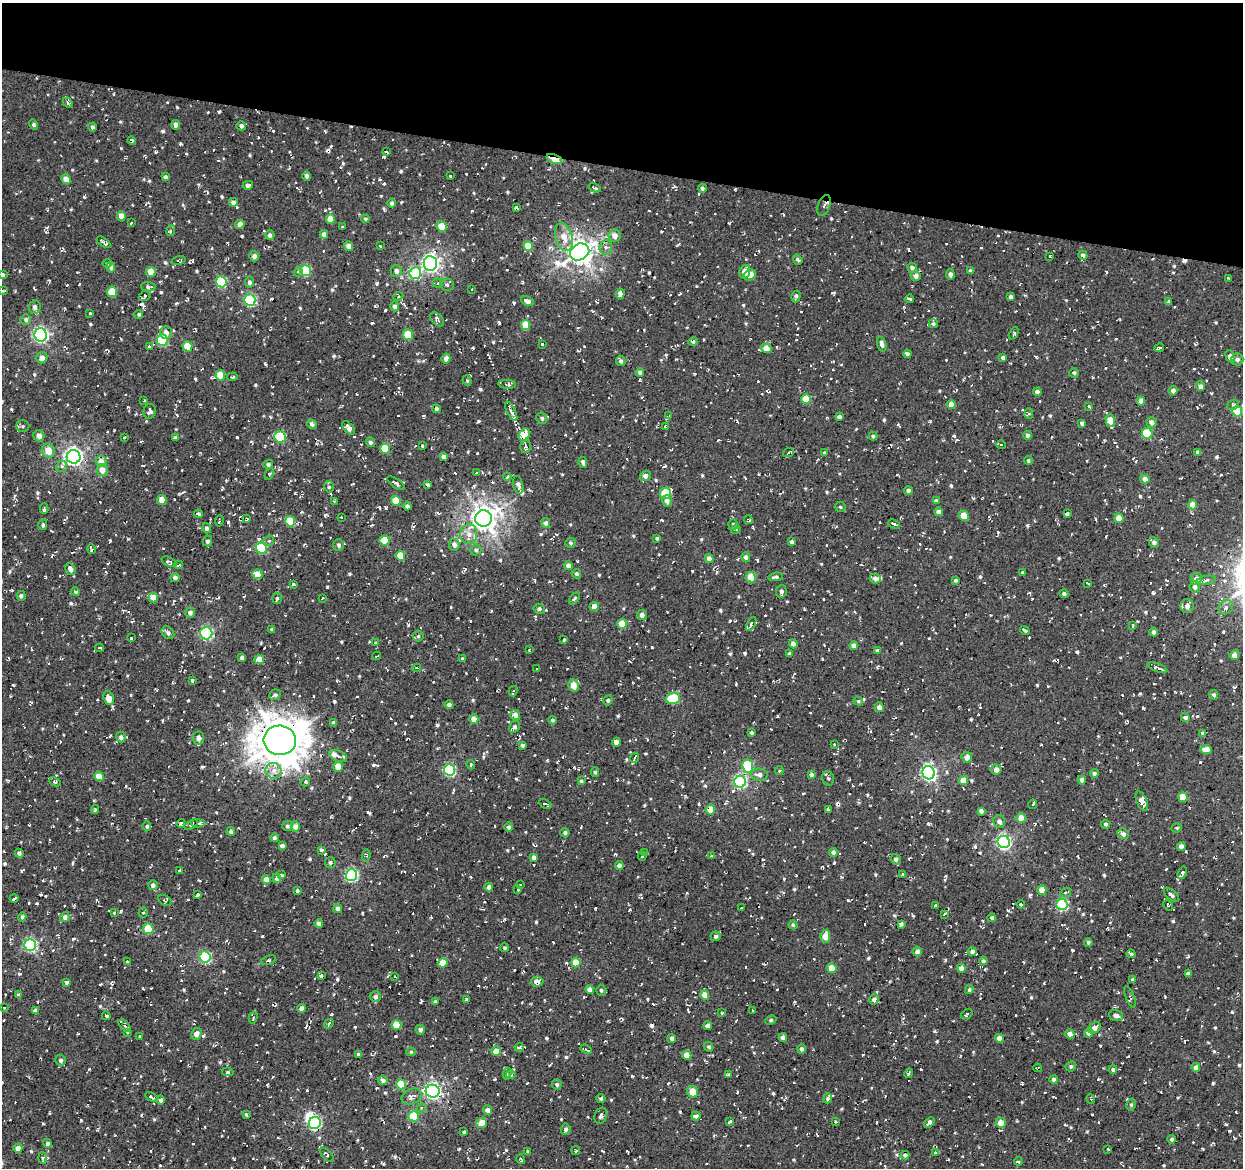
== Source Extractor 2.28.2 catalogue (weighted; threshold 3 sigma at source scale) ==
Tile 2 of 4 x 4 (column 2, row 1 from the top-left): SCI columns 1245-2485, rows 3780-4945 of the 4966 x 5165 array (HDU 1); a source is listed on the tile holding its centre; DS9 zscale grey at full resolution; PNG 1245 x 1170 px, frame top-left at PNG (2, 3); each listed source drawn as its Kron ellipse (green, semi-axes under 4 px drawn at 4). Shown black and unused: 14% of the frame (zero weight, under 2 of 3 exposures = <1% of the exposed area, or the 3 px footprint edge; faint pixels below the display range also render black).
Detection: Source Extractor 2.28.2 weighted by HDU 2 'WHT'; one run over the whole footprint, this tile lists its part. Background 0.00843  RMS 0.0089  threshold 0.0399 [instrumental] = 3 sigma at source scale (4.5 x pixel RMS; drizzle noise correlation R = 1.50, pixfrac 1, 0.0396/0.0396 arcsec/px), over >= 5 px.
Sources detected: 1301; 1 inside a brighter object's white glare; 116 cosmic-ray / hot-pixel residue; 1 long thin detection or spike segment (spike, bleed or trail) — neither listed nor drawn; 13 inside a brighter listed object's ellipse — not listed separately; of the other 1170, all 500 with FLUX_AUTO >= 1.38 (the completeness limit of this list) listed and drawn (670 fainter detections not listed), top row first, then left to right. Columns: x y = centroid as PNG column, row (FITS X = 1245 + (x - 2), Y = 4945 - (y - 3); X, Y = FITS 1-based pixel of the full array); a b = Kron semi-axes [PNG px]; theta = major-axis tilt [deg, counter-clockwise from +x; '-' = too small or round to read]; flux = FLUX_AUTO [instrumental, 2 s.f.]
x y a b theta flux
68 103 6 3 -46 1.6
34 125 5 4 - 1.9
176 125 4 4 - 3.7
241 126 5 4 - 2.3
92 127 4 4 - 2.1
132 141 4 3 - 1.5
386 152 4 2 - 1.7
554 159 8 4 -23 35
307 176 4 4 - 2.6
450 176 3 3 - 2
165 177 3 3 - 1.9
66 179 5 4 - 9.2
248 185 5 3 - 3
595 188 6 3 -22 1.9
702 188 4 4 - 1.9
233 202 4 4 - 3
392 203 5 4 - 2.1
824 205 11 6 71 4.6
516 208 4 3 - 3.2
121 216 5 4 - 7
330 219 5 4 - 9.8
365 219 4 4 - 1.7
131 223 3 2 - 1.7
240 224 5 4 - 4.1
442 226 5 5 - 16
342 227 3 3 - 1.6
171 231 6 4 65 1.8
324 234 4 4 - 3.7
270 235 5 4 - 2.5
614 236 6 6 - 6.7
564 237 14 8 -73 10
104 242 8 3 -35 2.5
349 246 5 4 - 5.3
380 246 3 2 - 1.6
528 246 5 4 - 15
606 247 7 6 - 3
580 252 10 8 29 780
1083 255 5 4 - 2.9
254 256 5 5 - 3.5
1050 257 3 2 - 1.4
798 260 5 4 - 1.5
179 261 7 3 15 2.2
107 263 4 4 - 1.4
430 263 7 6 - 340
111 267 5 4 - 2.6
912 268 5 5 - 2.7
306 271 5 5 - 54
396 271 6 5 - 3.2
970 271 4 3 - 1.5
151 272 5 4 - 14
298 272 5 4 - 1.6
745 272 6 5 - 8.7
415 273 6 6 - 76
950 274 5 4 - 2.3
2 275 4 3 - 1.6
750 275 6 5 - 7.3
916 276 5 5 - 5.4
1229 278 4 3 - 1.5
221 282 5 5 - 57
249 282 5 4 - 2.1
438 283 5 4 - 1.6
447 285 7 6 - 2.7
148 287 7 4 -2 2.2
472 289 3 3 - 1.6
3 291 3 3 - 1.6
112 292 5 5 - 20
620 294 5 4 - 5.5
145 296 6 4 30 3
398 296 5 4 - 1.4
796 296 6 4 74 2
1011 297 4 4 - 3.7
910 299 4 2 - 2.2
250 300 6 5 - 87
527 301 7 4 -26 5
1169 302 4 3 - 1.9
395 306 5 4 - 3
35 307 7 5 82 3.1
90 313 3 3 - 1.6
139 314 5 4 - 1.6
437 319 8 5 -44 2.6
26 320 5 5 - 2.1
933 324 4 4 - 1.5
526 325 5 4 - 19
166 333 6 6 - 5
1014 333 7 4 64 1.4
41 335 7 6 - 210
408 335 5 5 - 25
162 340 6 5 - 64
693 342 5 4 - 1.9
542 344 3 3 - 2
882 344 7 4 -74 3.3
187 346 5 5 - 17
149 347 3 3 - 1.7
766 348 5 5 - 8.7
1159 348 5 3 - 2.3
907 354 4 3 - 3
1230 356 6 4 -68 8.6
1003 357 4 3 - 2.5
42 358 6 5 - 5.1
446 359 5 4 - 4.5
1237 359 6 6 - 2.9
621 361 5 4 - 2.2
640 372 4 4 - 2.5
1074 373 5 4 - 1.5
220 375 5 4 - 18
232 377 5 3 - 1.8
467 381 5 4 - 1.5
507 384 8 4 -4 2
1200 386 5 4 - 3.5
1173 391 5 4 - 2.9
1037 392 4 4 - 3.1
806 399 5 5 - 20
144 401 3 2 - 1.4
1141 401 4 4 - 4.3
951 405 4 4 - 9
1233 405 6 5 - 1.9
1088 406 3 3 - 2
436 409 4 4 - 2.5
150 411 7 6 - 2.5
511 411 11 3 -63 5.9
1237 411 5 5 - 39
1029 413 5 4 - 1.4
669 416 4 3 - 1.9
839 417 4 4 - 2.7
542 418 6 5 - 2.1
1110 421 6 4 -75 16
1152 422 5 5 - 4.4
1082 423 4 4 - 2.9
312 424 5 4 - 2.3
23 426 7 6 - 1.7
666 427 4 3 - 1.7
348 428 8 4 -50 4.9
1147 433 5 5 - 35
524 435 6 5 - 20
1028 435 4 4 - 3
39 436 5 5 - 4.6
873 436 4 4 - 1.8
124 437 3 3 - 1.8
280 437 6 5 - 48
175 438 4 3 - 1.9
370 442 5 4 - 2
1001 445 5 3 - 4.5
422 446 3 3 - 2.3
525 447 6 5 - 2
385 449 5 4 - 25
48 451 7 6 - 11
1198 452 4 3 - 2.7
788 453 5 4 - 1.5
825 453 4 4 - 1.7
74 457 7 7 - 320
443 457 4 4 - 3.2
1028 460 4 4 - 1.7
101 461 6 5 - 6.1
583 462 5 3 - 2.9
268 464 5 4 - 2.2
62 466 6 5 - 2.4
102 470 6 5 - 7.7
476 472 3 2 - 1.4
269 474 6 4 62 1.7
645 476 5 5 - 3.4
507 477 4 3 - 1.7
1145 479 5 4 - 4.7
396 483 10 4 -35 2.5
428 485 4 3 - 2.3
518 485 9 5 -77 3.7
329 487 6 5 - 1.7
908 491 4 4 - 3.4
665 493 6 5 - 35
162 500 5 4 - 12
334 501 3 3 - 1.7
396 501 5 5 - 19
667 501 6 5 - 3.8
936 501 4 4 - 2
1192 505 4 4 - 13
407 506 4 4 - 2.4
840 507 5 5 - 1.6
44 509 5 3 - 1.7
938 512 4 4 - 3.9
198 514 4 3 - 2.6
1067 514 4 3 - 2
964 516 5 4 - 14
341 517 3 2 - 1.7
484 518 8 8 - 860
1119 518 5 4 - 14
247 519 3 3 - 1.5
748 520 5 4 - 1.4
219 521 6 2 83 1.4
290 521 5 5 - 31
546 523 5 4 - 2.4
733 524 5 4 - 1.7
894 524 6 3 -25 1.5
43 525 5 4 - 1.8
207 528 5 4 - 2.3
736 529 5 4 - 1.6
469 534 10 8 86 6.5
657 538 3 3 - 1.4
384 540 5 5 - 24
207 541 5 4 - 2.4
269 541 6 4 36 1.8
792 542 4 3 - 2.8
1154 542 5 5 - 3.5
571 543 5 5 - 2
339 545 6 5 - 1.9
454 545 6 5 - 4.2
261 548 6 5 - 61
91 549 5 3 - 1.9
476 550 5 5 - 1.9
400 556 5 4 - 18
746 557 5 4 - 3.4
709 559 4 4 - 4.6
169 562 8 4 -25 1.7
179 565 4 3 - 2.2
568 565 4 4 - 3.6
71 569 6 4 -58 4.4
1023 572 3 3 - 1.4
257 574 5 4 - 12
576 574 5 4 - 1.9
751 577 5 5 - 22
776 577 7 4 6 2.2
175 578 4 4 - 3.3
875 578 5 5 - 3.3
1196 579 6 5 - 4.9
956 580 4 4 - 1.7
1206 580 10 4 9 4.2
1088 583 4 2 - 1.5
293 584 4 3 - 1.7
1195 587 5 5 - 3.3
781 591 6 5 - 3.4
75 592 5 4 - 1.4
1064 594 4 4 - 2
21 596 4 4 - 2.3
153 597 5 4 - 11
277 598 5 4 - 1.4
322 598 3 2 - 1.4
574 598 7 3 49 1.5
594 606 4 4 - 7.9
1187 606 7 6 - 4.5
1226 607 8 6 40 4.1
539 609 5 5 - 2.4
190 612 5 5 - 2.9
642 615 5 4 - 4.2
622 624 5 4 - 15
751 624 7 3 62 2.3
1133 626 4 3 - 1.4
272 630 4 4 - 1.6
1025 630 5 3 - 1.9
1154 632 4 4 - 3.1
168 633 7 5 -47 2.9
206 633 6 6 - 110
418 636 5 5 - 1.5
131 638 3 3 - 1.8
564 639 3 3 - 2.6
376 643 3 3 - 1.5
793 644 4 4 - 5.6
854 646 4 4 - 5.9
99 648 4 4 - 1.9
529 650 4 3 - 1.6
877 650 4 3 - 1.6
789 653 4 3 - 1.4
1234 655 5 4 - 4.5
377 656 4 2 - 2.1
242 657 4 3 - 2.6
259 659 5 4 - 9.5
462 659 3 3 - 2.4
1157 667 10 4 -21 3.9
417 668 4 3 - 1.4
537 669 3 3 - 2.4
192 680 3 3 - 1.5
573 685 6 5 - 8.4
513 691 5 2 - 1.5
275 695 6 5 - 2.1
1214 695 5 4 - 1.7
109 698 7 5 -70 10
673 698 7 5 17 44
608 700 5 4 - 1.8
858 701 5 4 - 1.7
449 705 4 4 - 2.7
879 707 5 4 - 4
515 715 5 5 - 4.9
1185 717 4 4 - 3
474 719 5 4 - 7.9
552 720 4 4 - 1.6
334 723 4 4 - 2.4
515 727 6 5 - 2.3
751 733 4 4 - 1.9
1203 733 4 3 - 2.8
121 737 5 5 - 2.7
198 738 6 6 - 5.5
280 740 16 15 - 2600
616 742 4 4 - 6
834 744 3 3 - 1.5
522 745 3 3 - 2
1206 749 5 4 - 9.1
338 756 9 5 -24 3.8
967 757 5 5 - 5.3
634 758 5 3 - 2.6
471 765 5 3 - 1.4
748 766 7 5 -80 50
338 767 5 4 - 11
450 770 6 5 - 99
779 770 4 4 - 1.5
996 770 5 5 - 4.9
273 771 8 8 - 5.8
595 772 4 3 - 1.6
929 773 6 6 - 220
1094 773 4 4 - 2.2
759 775 8 6 -7 4.3
811 775 4 3 - 2.2
99 776 5 4 - 14
828 778 7 6 - 2.2
1082 780 4 4 - 3.5
581 781 4 3 - 1.4
963 781 4 4 - 12
55 782 6 4 -25 2.3
305 782 5 4 - 1.7
740 782 6 6 - 130
1183 797 5 4 - 14
1142 801 10 5 -67 7.7
545 804 7 3 -28 1.5
1033 804 5 3 - 1.4
95 809 4 3 - 1.4
828 809 4 2 - 1.4
711 810 5 4 - 14
981 811 4 4 - 2.7
1021 818 5 4 - 10
999 821 6 5 - 3.7
181 823 4 3 - 2.2
198 823 7 3 -2 2
191 824 7 3 33 1.5
1105 824 5 4 - 1.8
147 826 5 4 - 1.9
287 826 5 5 - 1.8
295 827 5 4 - 5
509 827 5 4 - 2.3
1177 828 5 4 - 1.4
231 831 4 3 - 2.8
565 833 5 4 - 1.7
1123 834 6 5 - 3.6
274 838 4 4 - 2.2
1004 842 6 6 - 200
282 846 4 4 - 2.6
1181 847 4 4 - 4.4
321 850 4 3 - 1.6
645 852 4 3 - 1.9
833 852 4 4 - 3.1
19 853 4 4 - 2.7
366 856 6 4 82 1.4
642 856 4 3 - 1.9
711 856 3 3 - 1.6
534 858 4 4 - 3.9
896 859 5 4 - 2.6
330 862 5 5 - 1.5
619 865 4 4 - 3.1
180 870 3 3 - 1.8
1182 873 6 4 70 1.7
903 874 3 3 - 1.4
281 875 4 3 - 1.4
351 875 6 6 - 130
277 878 5 4 - 3.6
266 879 4 4 - 6.2
153 885 5 5 - 3
520 885 3 3 - 1.6
489 887 4 4 - 2.9
518 889 3 3 - 1.4
1042 890 5 4 - 11
297 891 3 3 - 1.5
1066 892 5 4 - 1.9
197 895 3 3 - 3.3
1171 895 9 4 -42 2.1
14 898 4 3 - 7.7
165 901 7 4 -32 1.8
1021 904 4 3 - 1.5
935 905 3 3 - 1.7
1062 905 5 5 - 81
1168 905 6 3 -57 1.7
338 908 5 4 - 3.3
742 908 3 3 - 1.7
114 912 3 3 - 1.4
143 913 5 4 - 1.6
944 914 3 2 - 2.4
22 917 4 4 - 1.7
65 917 5 5 - 3.8
992 918 4 4 - 2.5
319 924 4 4 - 3.8
901 924 4 4 - 2
793 925 4 4 - 1.4
148 929 5 5 - 23
716 936 5 4 - 2
825 936 6 5 - 10
1088 942 4 4 - 1.6
30 945 6 6 - 120
505 948 4 4 - 1.4
917 951 5 4 - 3.7
972 952 4 4 - 2.8
1131 954 4 3 - 3.3
205 957 5 5 - 90
268 960 7 4 20 1.9
127 961 3 2 - 1.4
983 961 4 4 - 2
443 963 4 4 - 16
576 963 5 4 - 19
832 968 5 4 - 17
961 968 4 4 - 5.8
1188 974 4 3 - 2.8
321 976 4 3 - 3.1
395 977 3 3 - 2.2
1133 979 3 3 - 1.7
537 981 6 5 - 5
66 982 3 3 - 1.9
590 989 4 4 - 6.8
601 990 5 5 - 1.7
969 990 5 4 - 1.5
18 995 4 4 - 1.7
705 995 5 4 - 9.1
375 996 5 5 - 2.7
1130 997 11 4 -68 2.1
466 999 3 3 - 1.8
874 999 5 5 - 3.5
435 1002 4 3 - 1.7
4 1008 3 3 - 1.4
302 1008 4 4 - 4.7
753 1010 3 2 - 1.6
35 1011 4 4 - 4
722 1013 4 3 - 1.5
967 1014 6 3 39 2.1
1116 1015 7 5 -18 3.9
106 1016 4 3 - 1.8
253 1018 6 4 75 1.5
771 1020 6 4 26 1.5
329 1024 5 3 - 1.8
396 1025 5 5 - 19
125 1026 7 4 -44 1.6
708 1026 4 4 - 5.9
1095 1028 7 5 40 5.5
420 1030 5 5 - 2.6
127 1032 4 3 - 1.5
1089 1033 4 4 - 5
196 1034 6 5 - 5
1070 1034 4 4 - 6.4
139 1037 3 3 - 1.5
783 1037 4 4 - 5.6
999 1038 4 4 - 7.8
672 1039 4 4 - 2.5
519 1047 4 3 - 2
709 1047 5 4 - 1.6
586 1049 6 3 -22 2.4
801 1049 4 4 - 2.4
496 1051 5 4 - 8
411 1052 5 4 - 1.4
359 1054 4 3 - 3.1
687 1055 4 4 - 12
61 1060 5 5 - 2.6
1071 1066 5 4 - 1.5
1196 1067 4 4 - 5.4
1037 1068 4 3 - 1.8
1113 1069 4 4 - 1.9
228 1072 6 4 -10 1.5
507 1073 6 4 81 1.5
909 1073 5 3 - 1.9
729 1074 3 3 - 2
511 1075 5 4 - 1.4
1053 1079 4 4 - 2.4
383 1080 5 5 - 2.3
401 1084 5 5 - 28
557 1084 5 5 - 2.1
433 1091 7 6 - 230
693 1092 6 5 - 11
151 1097 7 3 -33 2.1
412 1097 10 7 26 4
601 1098 4 4 - 1.9
828 1098 5 3 - 2.3
1091 1099 5 3 - 1.4
161 1100 4 4 - 2.4
1131 1105 6 5 - 1.7
422 1108 5 4 - 1.5
487 1110 5 4 - 4
246 1114 3 3 - 1.8
414 1116 5 5 - 33
601 1116 8 6 71 2.8
696 1116 4 4 - 3.3
730 1122 4 3 - 1.8
835 1122 3 3 - 1.9
929 1122 6 3 43 3.1
315 1123 6 6 - 110
481 1123 5 5 - 14
1001 1123 5 5 - 11
566 1129 5 5 - 2.5
464 1132 4 3 - 1.5
1172 1139 4 4 - 1.7
48 1143 5 4 - 1.8
18 1148 4 4 - 6
1108 1149 4 3 - 2.3
528 1151 4 4 - 1.8
576 1151 4 3 - 1.5
936 1152 4 3 - 2
327 1155 9 4 -46 2.5
905 1155 4 4 - 2.2
42 1158 6 3 -87 1.9
521 1159 5 3 - 1.4
1018 1161 4 4 - 1.5
Overlapping masked pixels (flux is a lower limit): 8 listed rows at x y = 554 159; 824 205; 280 437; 428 485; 781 591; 280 740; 35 1011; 315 1123
Isophote crosses this tile's border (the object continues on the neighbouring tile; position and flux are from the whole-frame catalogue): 3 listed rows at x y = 2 275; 3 291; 1237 411